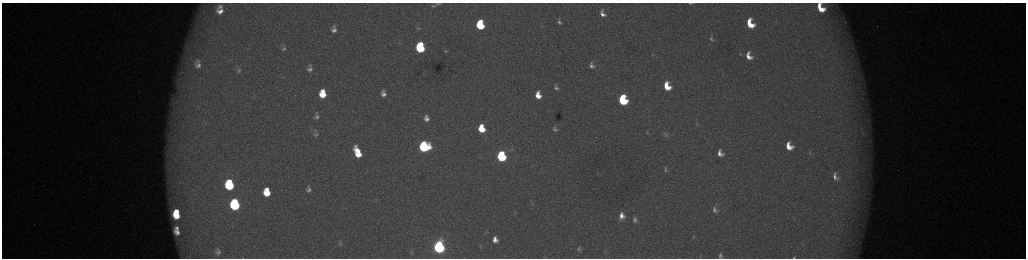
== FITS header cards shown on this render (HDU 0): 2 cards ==
NAXIS1  =                 2048 /fastest changing axis
NAXIS2  =                  512 /next to fastest changing axis

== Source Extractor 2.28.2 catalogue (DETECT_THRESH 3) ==
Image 2048 x 512 px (HDU 0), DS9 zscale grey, zoomed out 1/2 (1 PNG px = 2 x 2 image px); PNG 1028 x 260 px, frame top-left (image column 1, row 511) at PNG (2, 3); no overlay
Background 174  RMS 2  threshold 5.89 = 3 sigma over >= 5 px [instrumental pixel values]
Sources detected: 75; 3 cannot appear on this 1/2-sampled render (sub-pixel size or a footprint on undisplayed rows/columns) and are not listed; the other 72 listed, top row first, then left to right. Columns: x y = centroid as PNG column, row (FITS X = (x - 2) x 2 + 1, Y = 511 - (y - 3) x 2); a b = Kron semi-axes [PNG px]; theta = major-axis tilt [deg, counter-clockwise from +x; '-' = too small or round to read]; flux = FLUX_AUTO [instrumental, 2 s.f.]
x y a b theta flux
438 3 7 4 2 840
691 3 5 2 - 700
433 6 7 4 -3 900
220 7 4 4 - 1100
821 8 10 6 -55 9900
220 11 6 5 - 2600
602 14 7 4 -67 2400
559 22 4 3 - 930
750 24 11 7 -67 13000
480 25 7 6 - 23000
418 28 7 4 13 730
334 30 5 4 - 1800
711 39 9 5 -68 1100
420 45 5 3 - 10000
188 47 8 6 49 2400
420 48 6 6 - 31000
283 49 8 5 21 1300
446 51 4 2 - 400
740 54 5 4 - 500
749 56 11 7 -66 5000
197 64 17 13 -85 8200
591 65 6 4 -68 1500
310 66 5 4 - 600
310 69 5 4 - 1300
239 71 8 5 33 1100
667 86 9 6 -68 10000
556 88 5 3 - 1000
383 93 8 6 -81 2500
322 94 7 6 - 10000
538 95 7 5 -80 5400
623 100 7 5 -72 41000
317 114 5 4 - 590
317 117 6 5 - 1200
426 118 9 7 -82 3100
696 124 6 4 -63 670
481 128 7 6 - 12000
555 129 5 4 - 1100
316 133 10 6 -87 1400
647 133 5 2 - 240
862 133 6 2 -41 390
666 134 9 5 89 970
424 146 7 7 - 60000
789 146 7 5 -65 6500
512 149 4 3 - 630
357 151 13 6 -54 7300
720 153 10 7 -66 3800
810 153 8 3 -86 570
358 154 8 6 -21 6600
501 156 7 5 -77 52000
665 170 6 4 -85 790
835 177 11 7 -72 2800
229 185 8 7 - 36000
308 189 7 5 -86 1600
267 192 7 6 - 11000
235 204 8 6 -82 62000
715 210 10 7 -64 2200
177 211 5 3 - 4100
176 215 7 5 -43 11000
622 216 6 5 - 3200
635 220 5 4 - 1200
177 228 5 3 - 1300
177 232 7 5 -46 3200
693 237 6 2 79 330
495 240 5 5 - 2800
341 244 7 6 - 1000
439 247 7 6 - 130000
218 249 5 3 - 460
579 249 7 5 -84 1100
605 251 5 3 - 350
219 252 5 4 - 980
720 255 6 4 -83 1200
794 257 3 2 - 330
At the frame edge (FLAGS 8, measured only in part): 5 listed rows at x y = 438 3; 691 3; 821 8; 720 255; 794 257
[3 sub-pixel or undisplayed-footprint detections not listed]